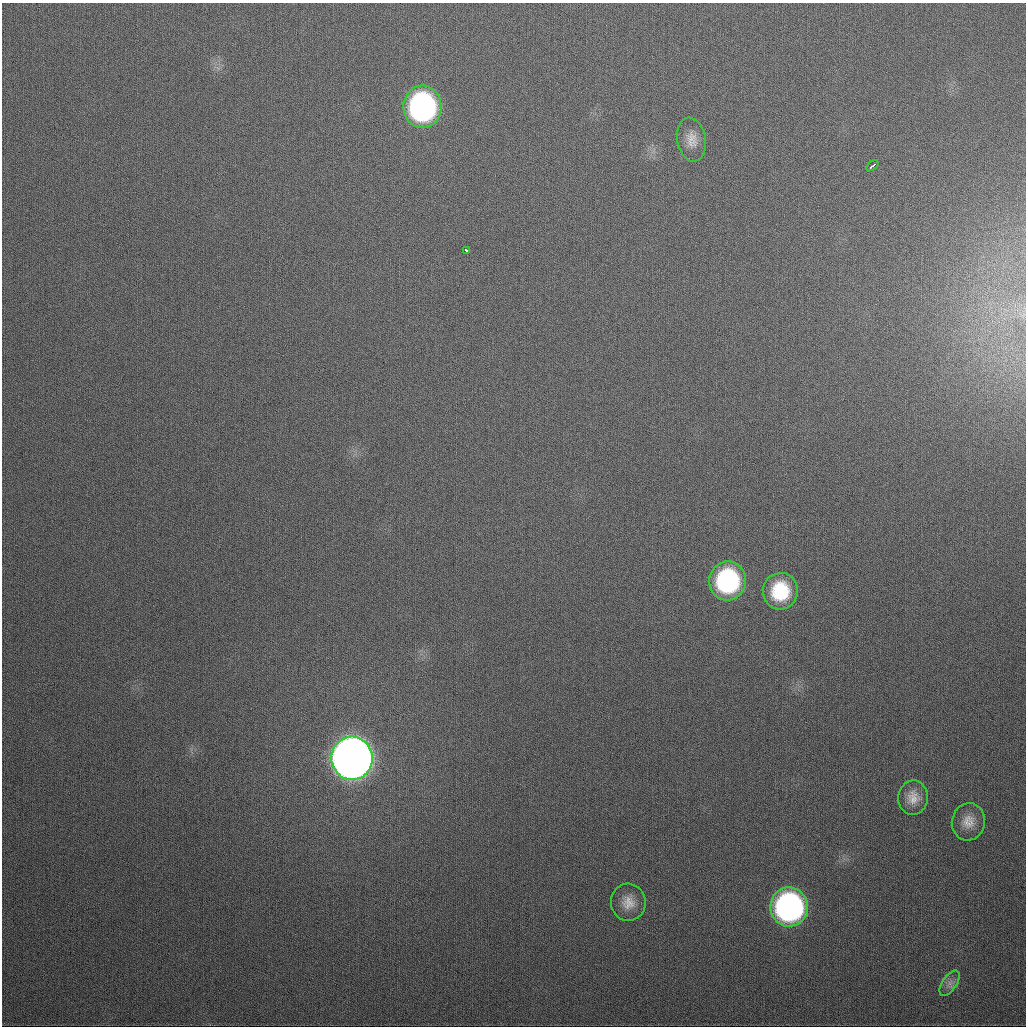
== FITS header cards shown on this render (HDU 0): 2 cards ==
NAXIS1  =                 1024
NAXIS2  =                 1024

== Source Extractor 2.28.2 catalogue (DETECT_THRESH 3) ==
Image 1024 x 1024 px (HDU 0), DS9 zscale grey, 1 PNG px = 1 image px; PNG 1028 x 1028 px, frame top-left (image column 1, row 1024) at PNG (2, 3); each listed source drawn as its Kron ellipse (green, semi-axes under 4 px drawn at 4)
Background 368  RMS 14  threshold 40.6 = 3 sigma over >= 5 px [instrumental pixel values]
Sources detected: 12; all 12 listed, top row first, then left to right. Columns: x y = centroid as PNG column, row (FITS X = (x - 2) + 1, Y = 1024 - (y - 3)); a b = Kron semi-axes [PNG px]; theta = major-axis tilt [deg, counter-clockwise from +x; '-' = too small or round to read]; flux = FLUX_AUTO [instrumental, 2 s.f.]
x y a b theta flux
422 107 21 19 -89 2.6e+05
692 140 22 14 -80 1.3e+04
872 166 7 2 37 3.9e+03
467 251 4 3 - 4.8e+03
728 581 19 18 - 1.4e+05
780 591 18 17 - 5.1e+04
352 758 21 20 - 1.9e+06
913 798 17 15 88 1.4e+04
968 822 19 16 80 1.4e+04
628 902 18 17 - 1.5e+04
789 907 19 19 - 3.4e+05
950 983 14 7 56 6.1e+03